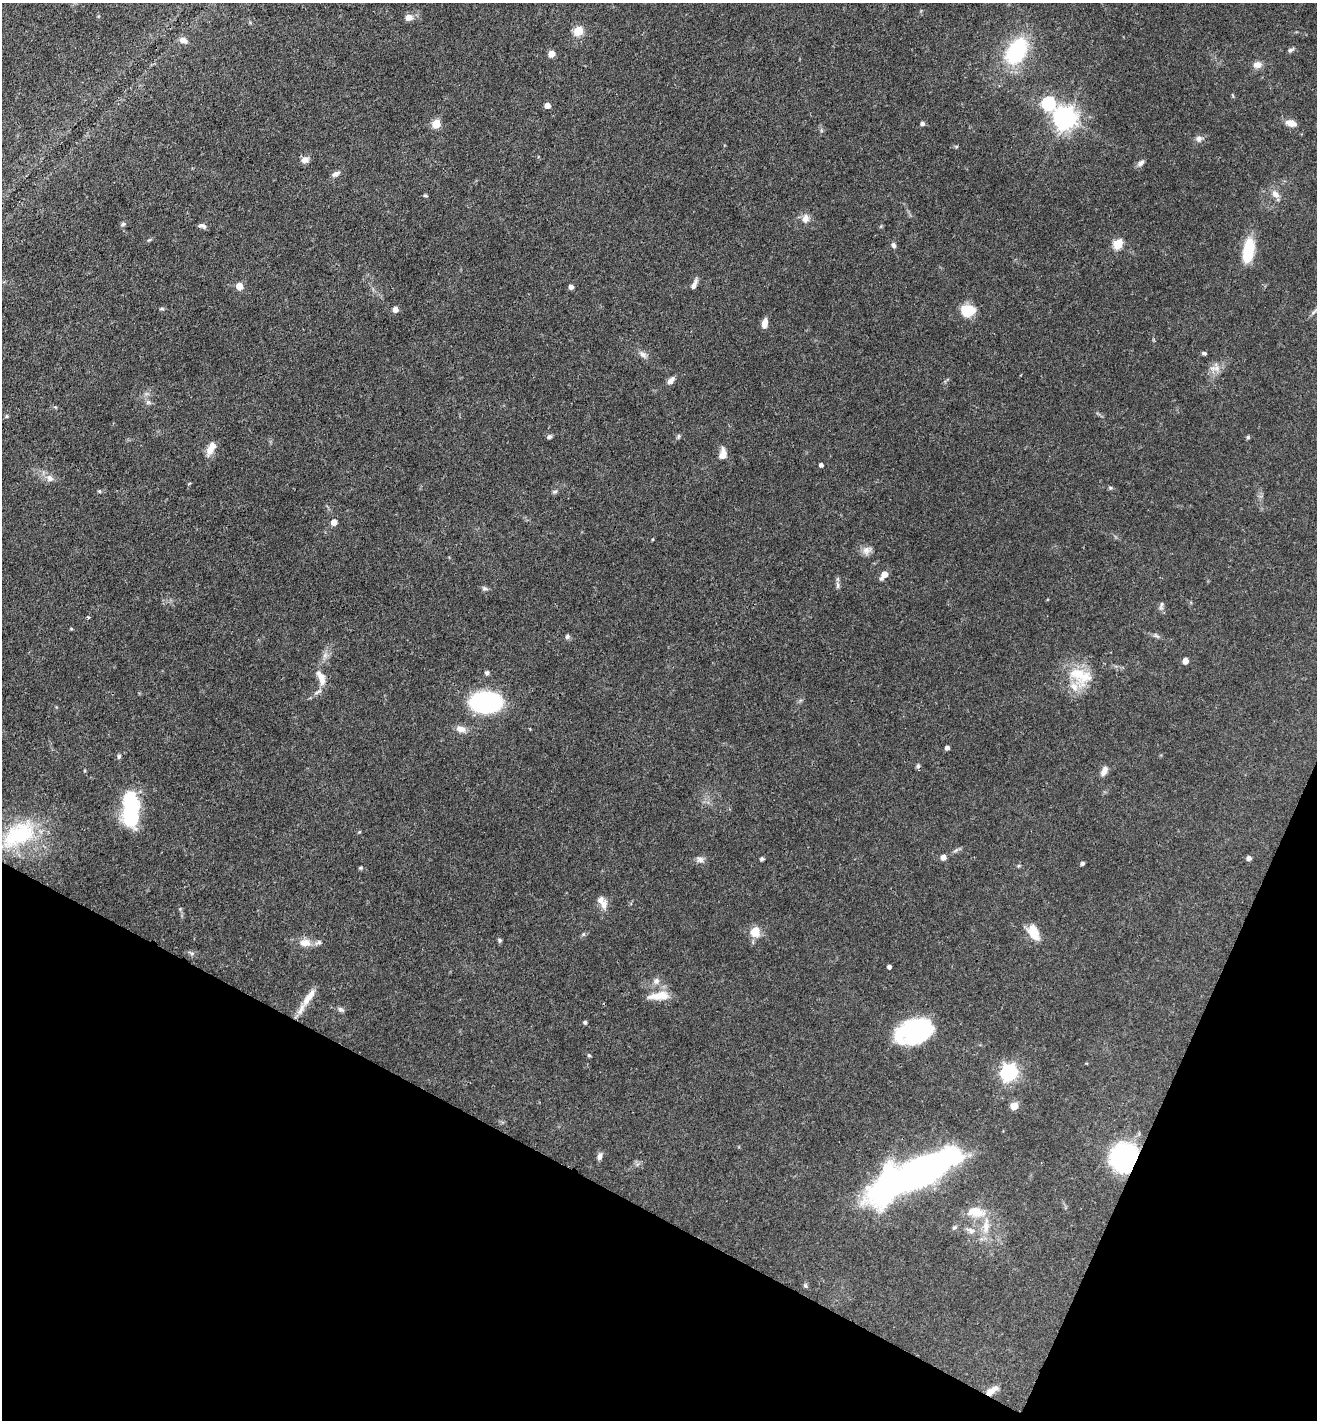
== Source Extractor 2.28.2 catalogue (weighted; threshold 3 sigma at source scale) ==
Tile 15 of 4 x 4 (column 3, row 4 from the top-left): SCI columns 2774-4088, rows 2-1419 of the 5683 x 5673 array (HDU 1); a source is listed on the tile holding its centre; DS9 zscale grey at full resolution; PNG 1319 x 1422 px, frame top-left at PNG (2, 3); no overlay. Shown black and unused: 21% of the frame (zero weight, under 3 of 4 exposures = <1% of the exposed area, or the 3 px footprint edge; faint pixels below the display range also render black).
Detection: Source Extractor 2.28.2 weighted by HDU 2 'WHT'; one run over the whole footprint, this tile lists its part. Background 0.109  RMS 0.0045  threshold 0.02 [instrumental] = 3 sigma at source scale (4.5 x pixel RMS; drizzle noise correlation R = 1.50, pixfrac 1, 0.05/0.05 arcsec/px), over >= 5 px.
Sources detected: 109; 3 inside a brighter object's white glare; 1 cosmic-ray / hot-pixel residue — not listed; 3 inside a brighter listed object's ellipse — not listed separately; the other 102 listed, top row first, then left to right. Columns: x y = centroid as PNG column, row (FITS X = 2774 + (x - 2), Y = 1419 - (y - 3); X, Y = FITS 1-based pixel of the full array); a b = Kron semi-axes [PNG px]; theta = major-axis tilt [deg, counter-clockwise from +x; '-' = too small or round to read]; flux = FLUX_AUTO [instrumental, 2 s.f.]
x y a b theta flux
409 17 8 7 - 2.9
578 31 5 5 - 21
183 40 9 7 -14 2.5
1290 50 7 5 20 1.1
1016 51 24 16 57 42
551 54 5 5 - 6.2
1257 65 11 8 13 2.8
1049 103 7 6 - 48
547 105 4 4 - 4
1065 118 8 7 - 350
922 123 4 4 - 1.4
1291 123 12 8 -16 3.8
436 124 5 5 - 16
1199 139 9 8 - 1.8
305 160 10 8 27 2.6
1141 163 11 6 38 1.5
336 174 11 6 29 1.8
1275 194 13 8 -40 2.9
425 196 7 3 -1 0.55
805 218 11 9 73 2.9
123 224 7 5 22 0.95
202 226 10 5 -18 1.5
881 226 6 3 72 0.48
1118 244 5 5 - 25
893 245 6 5 - 1.3
1248 250 24 10 80 18
694 285 13 5 66 1.9
239 286 5 5 - 8.2
571 287 4 4 - 2.2
162 309 7 3 8 0.63
395 309 5 5 - 2.5
968 311 15 12 1 10
765 323 11 6 81 3
1204 353 6 4 -11 0.81
643 355 13 6 -45 2
1217 368 15 7 -87 2.8
671 380 10 6 45 2.1
148 402 8 5 -17 1.1
678 436 6 4 89 0.67
549 437 6 4 30 1
1248 437 4 4 - 0.84
211 449 17 8 63 4.2
723 454 13 8 83 3.8
821 465 4 4 - 1.4
50 478 11 9 -40 2.6
1110 488 6 5 - 0.7
99 491 5 5 - 0.54
555 492 7 4 20 0.83
334 522 5 4 - 4.4
653 539 4 3 - 0.38
867 550 13 10 24 2.8
885 574 5 5 - 4.6
881 578 5 4 - 0.95
837 585 11 4 -86 1.2
485 588 9 5 -10 1
1161 606 14 4 81 1.2
88 617 3 3 - 0.6
71 629 4 3 - 0.42
567 636 6 5 - 1.1
1156 636 11 4 -35 1.1
1185 661 5 4 - 4.1
487 673 5 4 - 1.2
1078 674 34 23 -62 15
321 678 21 9 -69 5
486 702 24 16 -1 74
461 729 13 8 -7 3.1
947 747 5 4 - 1.4
119 756 7 5 73 0.8
1104 771 13 7 64 2.6
130 808 35 16 -87 36
18 835 52 29 31 37
943 857 6 5 - 2.5
1249 858 4 4 - 2
700 859 10 8 -4 1.9
762 859 4 4 - 1
1082 863 4 4 - 1
361 868 6 3 -72 0.51
604 905 14 8 76 3.1
755 931 14 11 74 5.8
1034 932 20 12 -60 6.8
500 940 5 5 - 0.73
305 943 16 10 -5 5
192 953 7 4 0 0.86
889 967 4 4 - 1.5
656 981 8 8 - 2.1
658 996 29 10 6 6.6
308 998 31 8 56 6.3
341 1009 10 5 -31 1.1
585 1022 4 4 - 0.9
915 1031 38 24 16 46
589 1055 5 4 - 0.67
1009 1072 7 6 - 150
1014 1106 5 5 - 10
600 1156 9 5 70 1.8
1124 1157 18 17 - 85
916 1172 69 25 26 150
976 1212 25 14 -9 8.8
986 1226 25 9 85 6.8
954 1227 7 5 19 0.8
971 1230 13 7 -23 2.4
805 1286 6 5 - 0.71
991 1391 17 7 37 3.6
Overlapping masked pixels (flux is a lower limit): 2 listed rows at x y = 1124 1157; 991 1391